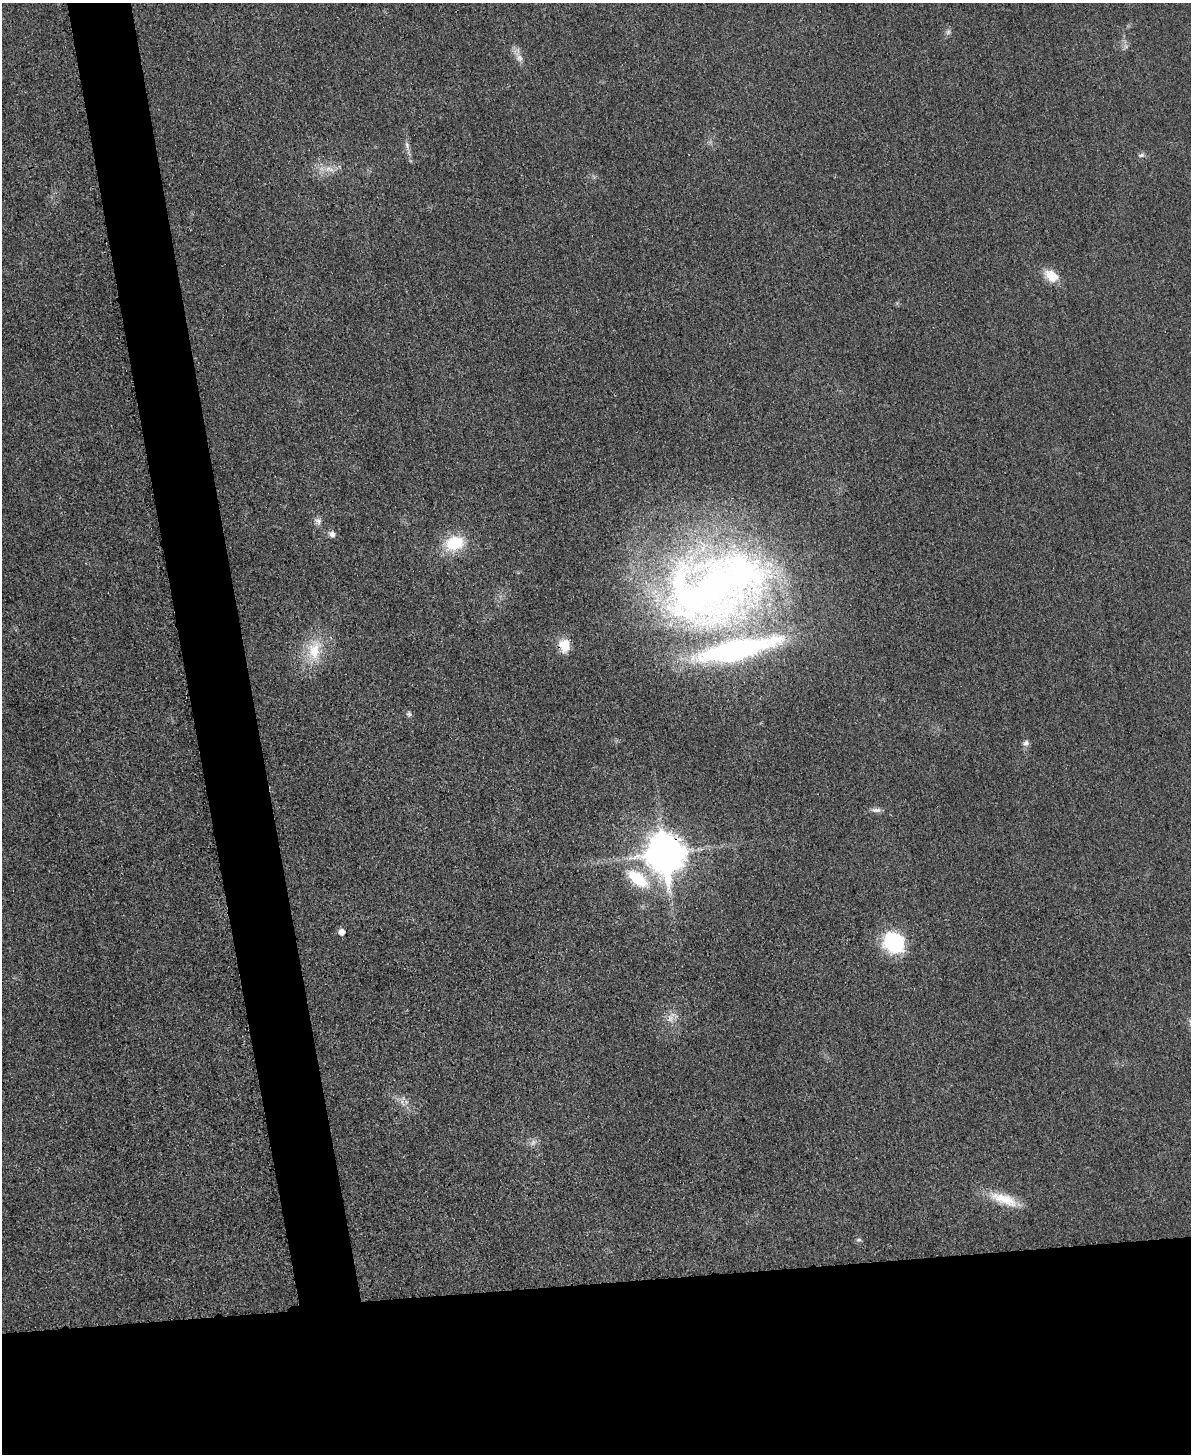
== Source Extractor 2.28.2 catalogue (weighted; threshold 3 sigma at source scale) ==
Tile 11 of 4 x 3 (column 3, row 3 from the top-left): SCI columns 2394-3582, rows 253-1704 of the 4773 x 4748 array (HDU 1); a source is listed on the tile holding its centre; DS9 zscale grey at full resolution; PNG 1193 x 1456 px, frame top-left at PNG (2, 3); no overlay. Shown black and unused: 16% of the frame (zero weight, under 3 of 4 exposures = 1% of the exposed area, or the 3 px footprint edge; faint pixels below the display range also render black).
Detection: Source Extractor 2.28.2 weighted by HDU 2 'WHT'; one run over the whole footprint, this tile lists its part. Background 0.0307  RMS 0.0059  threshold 0.0266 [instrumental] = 3 sigma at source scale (4.5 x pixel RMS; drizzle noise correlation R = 1.50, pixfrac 1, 0.05/0.05 arcsec/px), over >= 5 px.
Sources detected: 25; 1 too faint to see at this stretch — not listed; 1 inside a brighter listed object's ellipse — not listed separately; the other 23 listed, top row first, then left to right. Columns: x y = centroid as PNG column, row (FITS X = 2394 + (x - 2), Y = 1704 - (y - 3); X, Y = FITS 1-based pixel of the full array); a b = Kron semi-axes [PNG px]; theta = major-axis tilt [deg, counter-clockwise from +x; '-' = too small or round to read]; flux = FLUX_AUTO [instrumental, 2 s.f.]
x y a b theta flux
948 32 6 6 - 1.6
519 58 11 9 -57 3.5
407 145 12 6 -80 2.5
1141 155 9 5 16 1.5
329 169 15 9 -18 6
1051 276 16 12 -36 12
318 521 11 8 -33 2.7
332 534 9 7 -24 2.8
454 543 23 17 14 24
716 589 138 84 21 450
565 645 15 13 -81 11
314 650 33 20 77 23
409 714 7 6 - 1.5
1026 743 8 8 - 2.3
876 810 15 5 -4 2.6
665 854 14 12 -81 1600
638 879 29 15 -37 28
342 932 5 5 - 4.5
893 942 23 20 -42 44
670 1019 12 10 40 4.9
402 1102 12 5 -51 2.9
1004 1199 40 13 -20 17
858 1240 7 5 5 1.1
Overlapping masked pixels (flux is a lower limit): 2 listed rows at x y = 565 645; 665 854